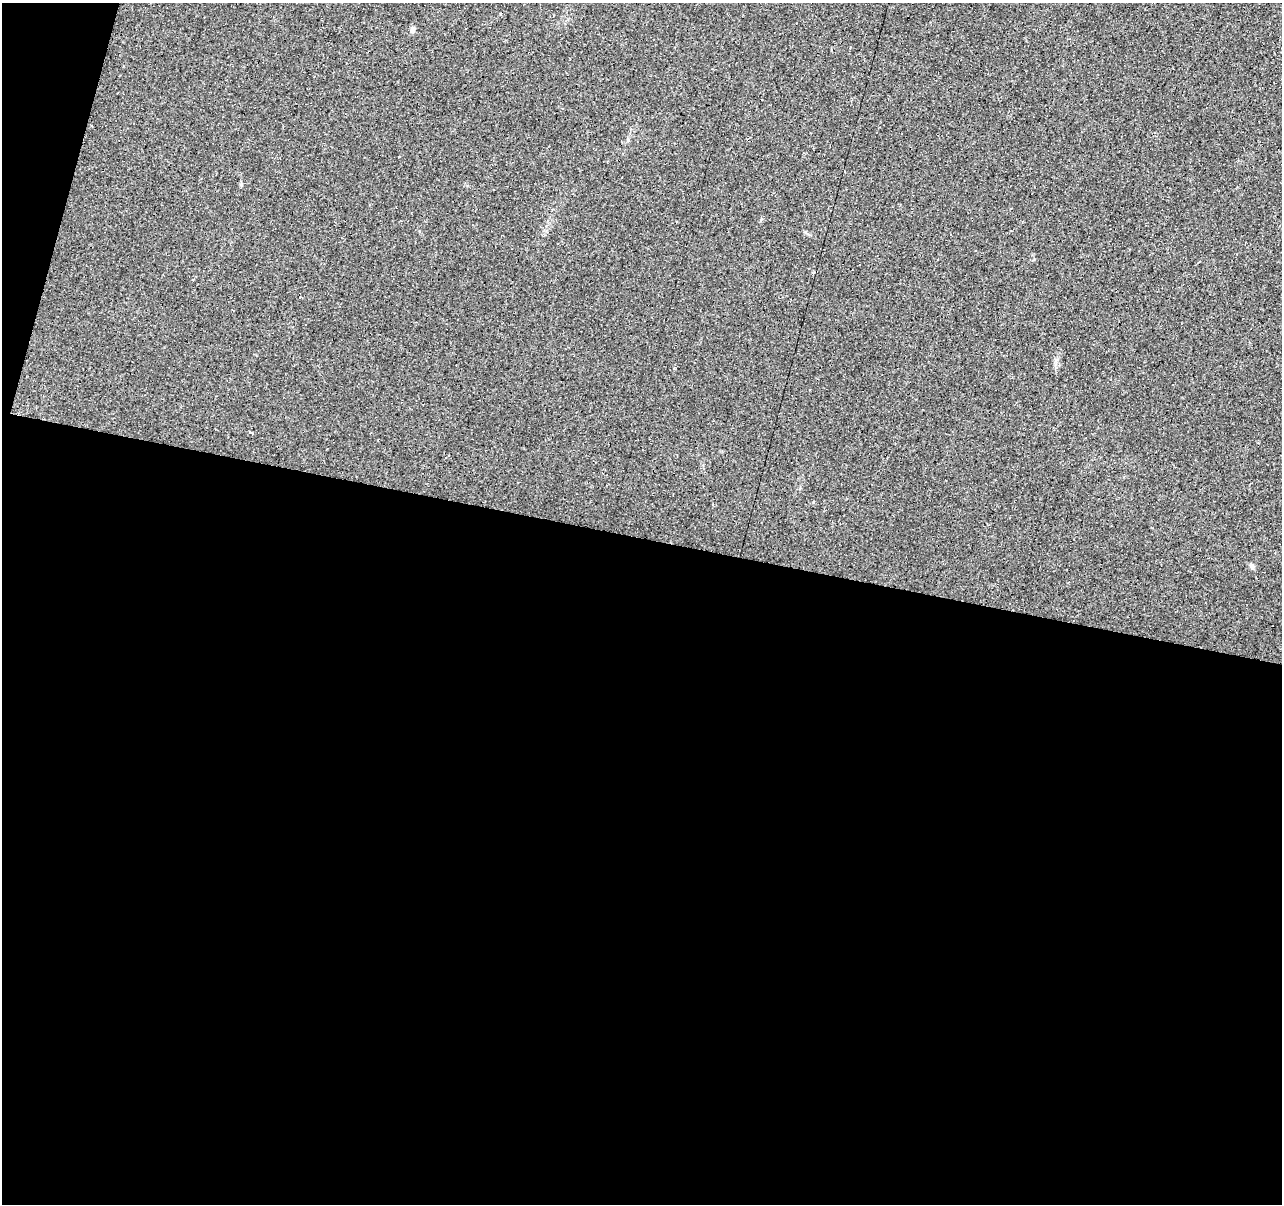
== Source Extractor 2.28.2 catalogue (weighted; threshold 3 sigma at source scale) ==
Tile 13 of 4 x 4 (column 1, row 4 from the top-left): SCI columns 5-1284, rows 280-1481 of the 5124 x 5307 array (HDU 1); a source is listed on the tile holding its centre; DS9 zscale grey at full resolution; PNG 1284 x 1206 px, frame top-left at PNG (2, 3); no overlay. Shown black and unused: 57% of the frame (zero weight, under 2 of 3 exposures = <1% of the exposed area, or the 3 px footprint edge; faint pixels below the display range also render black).
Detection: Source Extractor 2.28.2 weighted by HDU 2 'WHT'; one run over the whole footprint, this tile lists its part. Background 0.033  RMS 0.0074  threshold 0.0335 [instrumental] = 3 sigma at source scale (4.5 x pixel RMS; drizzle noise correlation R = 1.50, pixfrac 1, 0.0396/0.0396 arcsec/px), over >= 5 px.
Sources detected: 10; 5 cosmic-ray / hot-pixel residue — not listed; the other 5 listed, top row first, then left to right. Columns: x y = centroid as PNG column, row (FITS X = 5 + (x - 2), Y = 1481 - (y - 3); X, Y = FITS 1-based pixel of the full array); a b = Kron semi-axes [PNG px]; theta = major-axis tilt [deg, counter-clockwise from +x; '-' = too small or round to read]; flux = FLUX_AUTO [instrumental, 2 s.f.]
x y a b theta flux
466 28 3 3 - 2.3
413 30 7 5 89 2.4
859 264 3 2 - 0.66
252 433 3 3 - 1.7
1252 567 7 5 -88 1.6